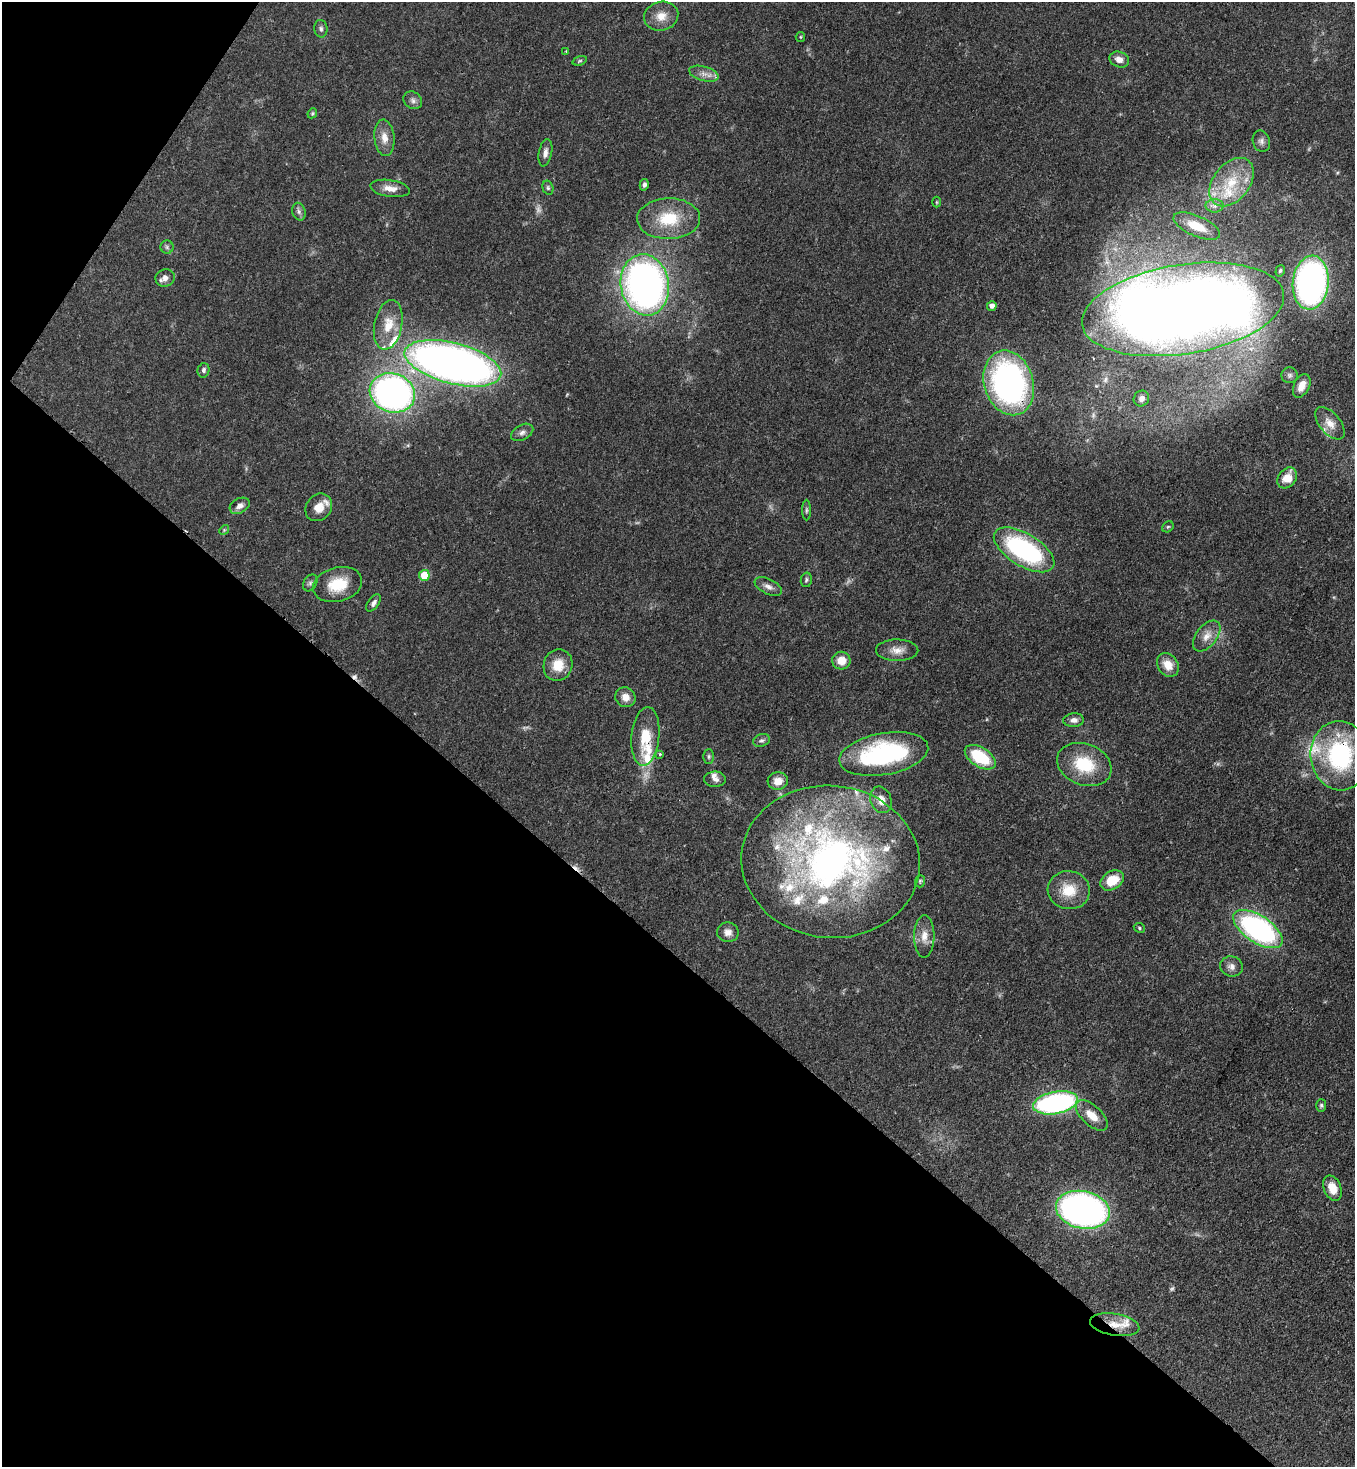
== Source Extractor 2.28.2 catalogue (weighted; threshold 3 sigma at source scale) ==
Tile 9 of 4 x 4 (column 1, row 3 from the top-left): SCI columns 364-1716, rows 1525-2989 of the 5999 x 5977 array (HDU 1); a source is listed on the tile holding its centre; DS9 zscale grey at full resolution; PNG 1357 x 1469 px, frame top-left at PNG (2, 2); each listed source drawn as its Kron ellipse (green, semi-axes under 4 px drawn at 4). Shown black and unused: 37% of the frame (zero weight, under 3 of 4 exposures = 7% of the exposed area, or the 3 px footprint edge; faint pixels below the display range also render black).
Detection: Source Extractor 2.28.2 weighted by HDU 2 'WHT'; one run over the whole footprint, this tile lists its part. Background 0.0707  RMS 0.004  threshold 0.0179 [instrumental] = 3 sigma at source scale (4.5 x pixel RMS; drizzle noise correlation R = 1.50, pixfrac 1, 0.05/0.05 arcsec/px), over >= 5 px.
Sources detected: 111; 5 too faint to see at this stretch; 1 inside a brighter object's white glare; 3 cosmic-ray / hot-pixel residue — neither listed nor drawn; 18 inside a brighter listed object's ellipse — not listed separately; the other 84 listed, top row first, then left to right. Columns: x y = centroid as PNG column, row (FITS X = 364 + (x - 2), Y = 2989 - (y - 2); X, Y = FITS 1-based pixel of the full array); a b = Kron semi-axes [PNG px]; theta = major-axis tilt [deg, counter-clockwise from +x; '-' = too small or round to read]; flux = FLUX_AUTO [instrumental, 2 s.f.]
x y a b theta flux
661 16 17 14 15 5.4
321 29 9 6 -81 1.2
800 37 5 4 - 0.45
566 51 2 2 - 0.23
1119 59 10 7 -20 2.8
580 61 7 4 19 0.67
704 74 15 7 -16 2.9
413 100 10 8 -37 1.5
312 113 5 4 - 0.51
384 138 18 10 -84 4.3
1261 141 11 8 -73 1.7
545 153 14 6 79 2.1
1232 182 27 18 52 16
644 185 5 4 - 1.2
390 188 20 8 -9 3.8
548 188 7 5 -75 0.74
936 202 5 3 - 0.39
1215 206 9 6 1 1.7
299 212 9 6 -74 1.3
669 219 31 20 1 17
1197 226 25 10 -24 8.2
167 247 6 6 - 0.85
1280 271 6 4 72 0.67
165 278 10 8 18 2.2
1311 283 27 18 84 130
645 285 31 24 -80 190
992 306 5 4 - 2
1183 309 102 44 9 670
388 325 25 14 79 8.4
453 363 49 20 -14 330
203 370 7 6 - 1.2
1290 375 8 8 - 1.2
1009 383 33 24 -73 120
1302 386 13 7 65 4.1
392 393 23 19 -19 150
1141 399 8 7 - 2
1330 423 19 10 -50 4.2
522 432 12 7 29 1.8
1287 478 11 8 51 5.5
240 506 11 7 28 2.3
319 507 15 12 50 4.6
806 510 10 4 90 0.79
1168 527 6 5 - 0.56
224 530 5 4 - 0.5
1024 550 34 16 -31 58
424 575 5 5 - 9.7
806 580 7 5 78 0.76
310 583 9 6 60 1.1
338 585 25 17 15 12
768 587 15 7 -26 2.3
374 603 10 5 53 1.5
1207 636 18 10 52 4.2
897 650 21 10 -1 4.2
841 661 9 9 - 5.1
558 665 16 14 70 7.5
1168 665 13 10 -55 5.6
625 697 10 9 - 3.4
1074 720 10 7 5 2.1
645 736 29 14 84 11
762 740 9 6 17 1.1
660 754 4 4 - 0.46
884 754 45 21 10 58
709 756 7 5 90 0.74
1340 756 35 29 -86 47
980 757 17 9 -32 19
1084 764 28 20 -21 17
715 779 11 7 -1 1.9
778 781 10 8 12 4
881 800 14 10 -68 4.3
830 862 89 76 -6 190
1112 880 12 9 32 8.8
920 881 6 5 - 0.6
1069 890 21 19 -9 10
1139 928 6 5 - 0.63
1258 929 28 13 -33 92
728 932 11 9 -9 2.6
924 936 21 10 89 4.6
1231 966 11 10 - 2.3
1056 1103 23 11 10 74
1321 1105 6 5 - 0.74
1092 1115 20 10 -43 5.8
1332 1188 13 8 -69 5.5
1083 1210 27 18 -12 160
1115 1325 25 11 -9 6.2
Overlapping masked pixels (flux is a lower limit): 5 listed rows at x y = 1183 309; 1009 383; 645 736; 1340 756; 1115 1325